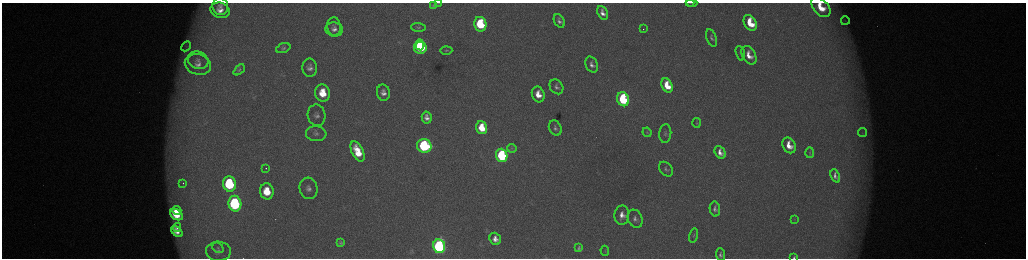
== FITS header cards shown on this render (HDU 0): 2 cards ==
NAXIS1  =                 2048 /fastest changing axis
NAXIS2  =                  512 /next to fastest changing axis

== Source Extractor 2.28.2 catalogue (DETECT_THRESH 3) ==
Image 2048 x 512 px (HDU 0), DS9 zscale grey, zoomed out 1/2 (1 PNG px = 2 x 2 image px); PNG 1028 x 260 px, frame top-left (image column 1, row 511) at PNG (2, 3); each listed source drawn as its Kron ellipse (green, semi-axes under 4 px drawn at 4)
Background 173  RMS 1.9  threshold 5.79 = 3 sigma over >= 5 px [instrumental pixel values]
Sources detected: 84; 7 cannot appear on this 1/2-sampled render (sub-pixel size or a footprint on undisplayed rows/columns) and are neither listed nor drawn; the other 77 listed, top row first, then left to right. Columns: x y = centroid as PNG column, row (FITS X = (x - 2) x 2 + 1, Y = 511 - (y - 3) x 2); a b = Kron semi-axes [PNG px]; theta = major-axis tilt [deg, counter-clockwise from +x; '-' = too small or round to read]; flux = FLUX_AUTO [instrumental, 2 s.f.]
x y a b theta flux
439 3 3 1 - 250
690 3 4 3 - 300
692 3 5 3 - 420
433 5 4 2 - 330
220 6 8 8 - 2200
821 7 12 7 -48 10000
220 10 10 7 -15 3700
603 13 7 5 -64 2700
559 21 7 5 -60 1400
845 21 4 2 - 250
750 23 8 6 -63 12000
480 24 7 6 - 23000
334 27 9 7 -84 1400
418 27 7 4 -1 790
334 29 9 7 -10 2400
643 29 2 1 - 550
711 38 9 5 -69 1200
420 45 6 3 -86 11000
186 46 5 3 - 900
283 48 7 4 19 930
420 48 6 6 - 31000
446 50 6 3 1 610
740 53 7 3 -75 600
749 55 10 6 -61 4600
198 60 10 8 -27 3100
198 64 13 10 -15 4600
592 65 8 6 -64 1900
310 68 9 7 -87 2300
239 70 6 4 44 710
667 85 7 5 -64 9500
556 87 8 6 -54 1500
323 93 9 7 -83 11000
383 93 8 6 -79 2600
538 94 8 6 -71 5900
623 99 7 6 - 42000
317 115 10 9 - 2600
427 117 6 5 - 2400
697 123 5 3 - 420
482 128 6 5 - 11000
555 128 8 6 -62 1400
647 132 4 4 - 530
862 133 4 2 - 280
316 134 10 7 -6 1900
665 134 9 6 85 1200
789 145 8 6 -63 6400
424 146 7 7 - 59000
512 148 5 3 - 380
358 151 11 5 -65 10000
720 152 7 5 -57 3000
810 153 5 4 - 500
502 155 7 5 -71 51000
266 168 2 1 - 830
666 169 8 6 -50 1100
835 176 7 4 -66 1900
183 183 2 1 - 210
229 184 8 6 -79 36000
308 188 11 9 -75 3000
267 191 8 7 - 11000
235 204 8 6 -79 62000
715 209 7 5 -80 1500
177 211 4 3 - 4100
176 215 7 5 -34 10000
622 215 9 7 88 4100
635 219 9 7 -68 1900
794 219 3 2 - 180
177 227 4 3 - 1400
177 231 7 4 -41 3200
693 235 7 3 74 500
495 239 6 5 - 3000
340 243 4 3 - 600
439 246 7 6 - 130000
218 248 6 4 -39 880
579 248 3 3 - 590
218 251 12 9 -2 3100
605 251 5 2 - 180
720 255 6 4 -85 1300
794 257 3 2 - 540
At the frame edge (FLAGS 8, measured only in part): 5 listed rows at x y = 439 3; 690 3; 692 3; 821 7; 794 257
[7 sub-pixel or undisplayed-footprint detections neither listed nor drawn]